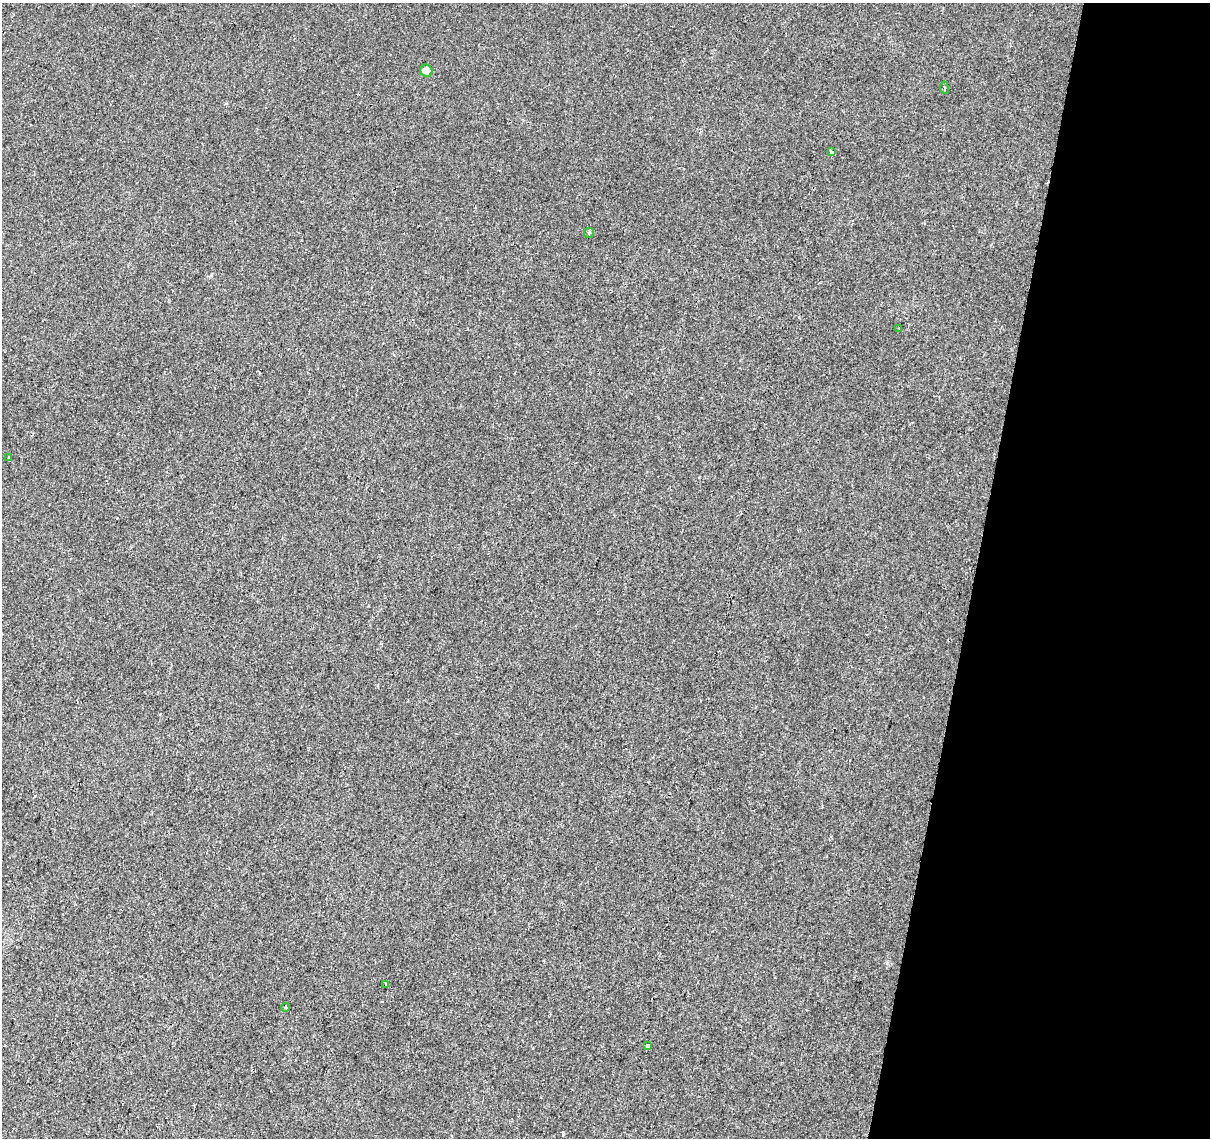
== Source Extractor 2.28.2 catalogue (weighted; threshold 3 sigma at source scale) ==
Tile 8 of 4 x 4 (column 4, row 2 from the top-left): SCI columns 3633-4840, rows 2555-3690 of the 4840 x 5051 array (HDU 1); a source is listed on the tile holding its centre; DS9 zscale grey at full resolution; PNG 1212 x 1140 px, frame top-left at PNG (2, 3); each listed source drawn as its Kron ellipse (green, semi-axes under 4 px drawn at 4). Shown black and unused: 19% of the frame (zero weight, under 2 of 3 exposures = <1% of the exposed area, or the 3 px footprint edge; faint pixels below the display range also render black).
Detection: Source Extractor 2.28.2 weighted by HDU 2 'WHT'; one run over the whole footprint, this tile lists its part. Background 0.0109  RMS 0.0057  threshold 0.0258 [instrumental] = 3 sigma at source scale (4.5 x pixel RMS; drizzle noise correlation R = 1.50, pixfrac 1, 0.0396/0.0396 arcsec/px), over >= 5 px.
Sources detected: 9; all 9 listed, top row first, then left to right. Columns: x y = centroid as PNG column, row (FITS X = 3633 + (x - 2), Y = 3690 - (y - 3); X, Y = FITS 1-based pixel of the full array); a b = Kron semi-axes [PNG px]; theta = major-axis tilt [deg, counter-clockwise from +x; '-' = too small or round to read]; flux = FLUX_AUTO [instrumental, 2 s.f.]
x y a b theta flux
426 71 6 6 - 5
944 88 6 3 -82 0.69
832 152 4 3 - 4.8
589 233 5 5 - 0.8
899 328 2 2 - 0.48
8 458 3 2 - 0.79
386 984 3 3 - 1.3
286 1007 4 3 - 1.1
647 1045 4 4 - 4.1